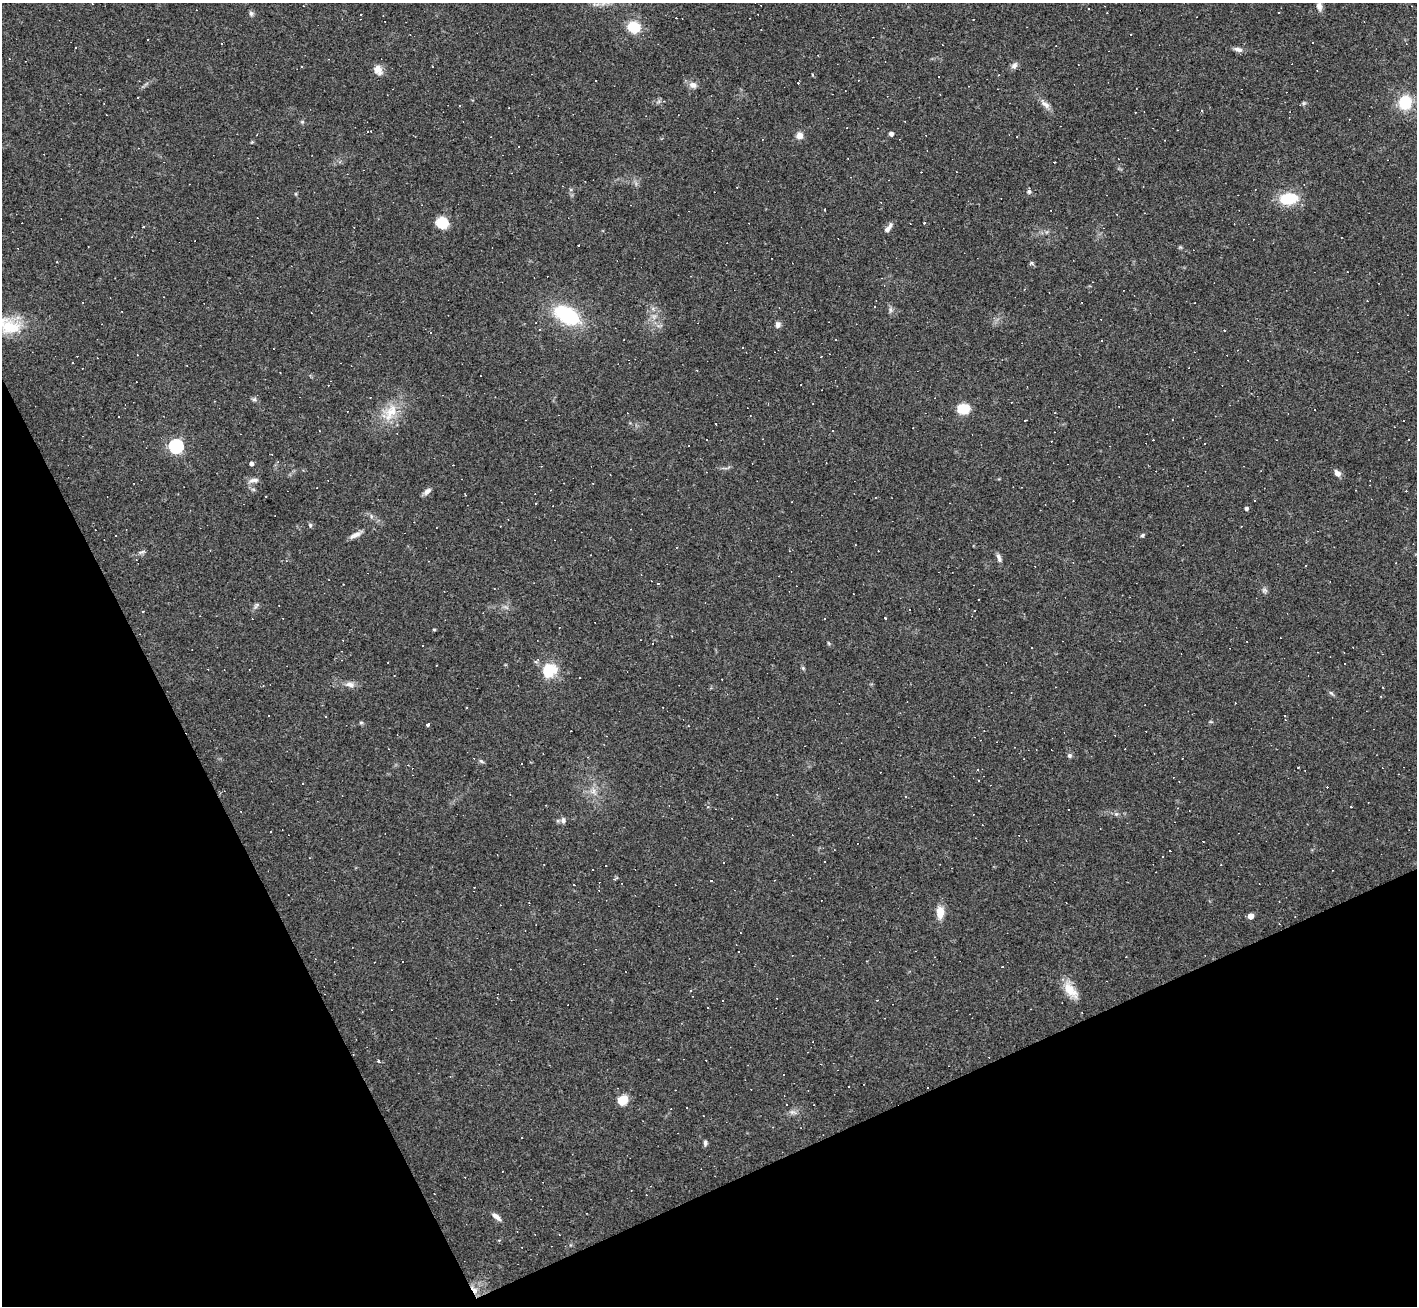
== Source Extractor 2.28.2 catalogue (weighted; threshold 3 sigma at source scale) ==
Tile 14 of 4 x 4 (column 2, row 4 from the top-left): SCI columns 1416-2830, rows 151-1454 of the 5661 x 5650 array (HDU 1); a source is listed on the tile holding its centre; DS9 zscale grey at full resolution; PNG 1419 x 1308 px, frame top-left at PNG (2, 3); no overlay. Shown black and unused: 23% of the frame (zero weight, under 3 of 4 exposures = <1% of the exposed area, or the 3 px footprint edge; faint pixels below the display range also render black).
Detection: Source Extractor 2.28.2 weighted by HDU 2 'WHT'; one run over the whole footprint, this tile lists its part. Background 0.0685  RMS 0.0052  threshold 0.0234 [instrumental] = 3 sigma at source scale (4.5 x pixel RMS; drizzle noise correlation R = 1.50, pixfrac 1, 0.05/0.05 arcsec/px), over >= 5 px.
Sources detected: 220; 104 cosmic-ray / hot-pixel residue — not listed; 2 inside a brighter listed object's ellipse — not listed separately; the other 114 listed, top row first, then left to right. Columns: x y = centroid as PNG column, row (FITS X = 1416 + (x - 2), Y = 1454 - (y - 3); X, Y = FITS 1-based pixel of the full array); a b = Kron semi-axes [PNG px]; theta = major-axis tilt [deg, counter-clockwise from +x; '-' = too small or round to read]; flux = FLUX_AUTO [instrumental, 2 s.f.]
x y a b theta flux
92 4 3 2 - 0.31
1319 6 13 7 -78 2.7
251 13 7 5 -74 1.2
634 27 11 9 -16 16
1238 49 13 6 -16 2.1
432 66 3 2 - 0.32
1014 66 9 6 52 2
378 70 13 9 -53 4.1
596 81 3 3 - 2.9
693 85 9 7 -27 2.8
138 97 2 2 - 0.48
1405 102 13 11 87 19
1304 103 6 4 44 0.8
1045 104 18 7 -44 3.3
1202 111 3 2 - 0.48
302 122 5 5 - 0.72
368 131 5 3 - 3.8
891 134 4 4 - 2
799 135 8 8 - 3
571 190 5 5 - 0.84
1029 192 6 5 - 1.1
1289 198 15 10 5 21
1117 214 3 2 - 0.5
442 222 13 12 - 10
924 223 3 3 - 0.52
144 227 3 2 - 0.69
887 230 10 6 46 1.8
131 237 3 2 - 0.33
57 262 3 2 - 0.33
1031 263 6 5 - 0.81
890 310 9 4 -82 1.3
567 315 21 12 -28 48
778 324 7 6 - 1.8
10 327 32 20 -18 21
1224 330 3 2 - 0.67
430 332 3 3 - 0.48
1101 340 3 3 - 1
72 363 2 2 - 0.48
254 399 6 5 - 1
214 401 3 2 - 0.33
963 409 9 8 - 15
391 412 30 13 63 12
1025 421 3 3 - 2.4
707 440 2 2 - 0.56
1153 440 2 2 - 0.32
1204 444 3 2 - 0.51
176 446 6 6 - 93
251 463 4 4 - 1.6
1337 473 8 6 -40 2.8
254 480 13 5 4 2.2
593 483 3 2 - 0.33
427 491 12 6 44 1.9
1254 500 3 2 - 0.82
535 504 3 3 - 2
1246 508 4 4 - 1.2
371 516 6 4 -72 0.88
310 525 6 5 - 0.84
116 535 3 3 - 1.6
355 535 15 6 22 2.9
1142 535 6 4 51 0.82
142 552 10 4 22 1.2
999 558 12 5 -72 1.8
343 584 3 2 - 0.56
658 584 4 3 - 0.49
1264 590 8 6 0 1.3
257 605 9 5 60 1.4
974 610 3 2 - 0.51
143 611 3 3 - 1.1
885 618 3 3 - 4.4
434 630 4 3 - 0.55
828 643 6 3 -70 0.56
423 646 3 3 - 1.3
803 668 5 5 - 0.65
549 670 19 17 35 13
350 684 13 7 -10 3
1383 688 2 2 - 0.39
1331 693 7 4 -37 0.89
466 708 3 2 - 0.6
1284 716 3 3 - 1.7
1211 722 6 3 -18 0.54
361 723 6 4 0 0.71
428 724 4 3 - 7.7
1069 755 6 5 - 1.2
481 761 8 4 -35 0.84
978 770 3 2 - 0.39
979 780 3 2 - 0.55
593 791 8 6 60 2.1
777 794 3 2 - 0.38
708 807 5 4 - 0.77
1178 808 4 2 - 0.32
241 812 3 2 - 0.33
1116 814 5 5 - 0.9
563 820 8 6 -82 1.6
1163 856 3 2 - 0.49
824 862 3 3 - 6.8
724 863 2 2 - 0.47
606 866 2 2 - 0.35
614 879 7 4 29 0.72
474 887 2 2 - 0.32
940 912 14 8 90 6.7
1250 916 5 4 - 4.5
739 952 3 2 - 0.61
402 962 2 2 - 0.52
1070 990 25 11 -49 8.2
379 1062 3 3 - 3.4
864 1084 3 2 - 0.35
927 1088 3 3 - 6
622 1100 7 6 - 16
687 1107 3 3 - 0.91
793 1112 13 4 -13 1.7
522 1137 2 2 - 0.38
705 1143 7 5 -90 1.2
434 1194 3 2 - 0.38
496 1217 12 5 -41 2.7
Overlapping masked pixels (flux is a lower limit): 1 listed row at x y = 927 1088
Isophote crosses this tile's border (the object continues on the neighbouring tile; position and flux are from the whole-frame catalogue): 2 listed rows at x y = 1319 6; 10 327
Unlisted compact peaks at least as high as the median listed source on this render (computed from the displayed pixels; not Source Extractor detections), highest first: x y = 1180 247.